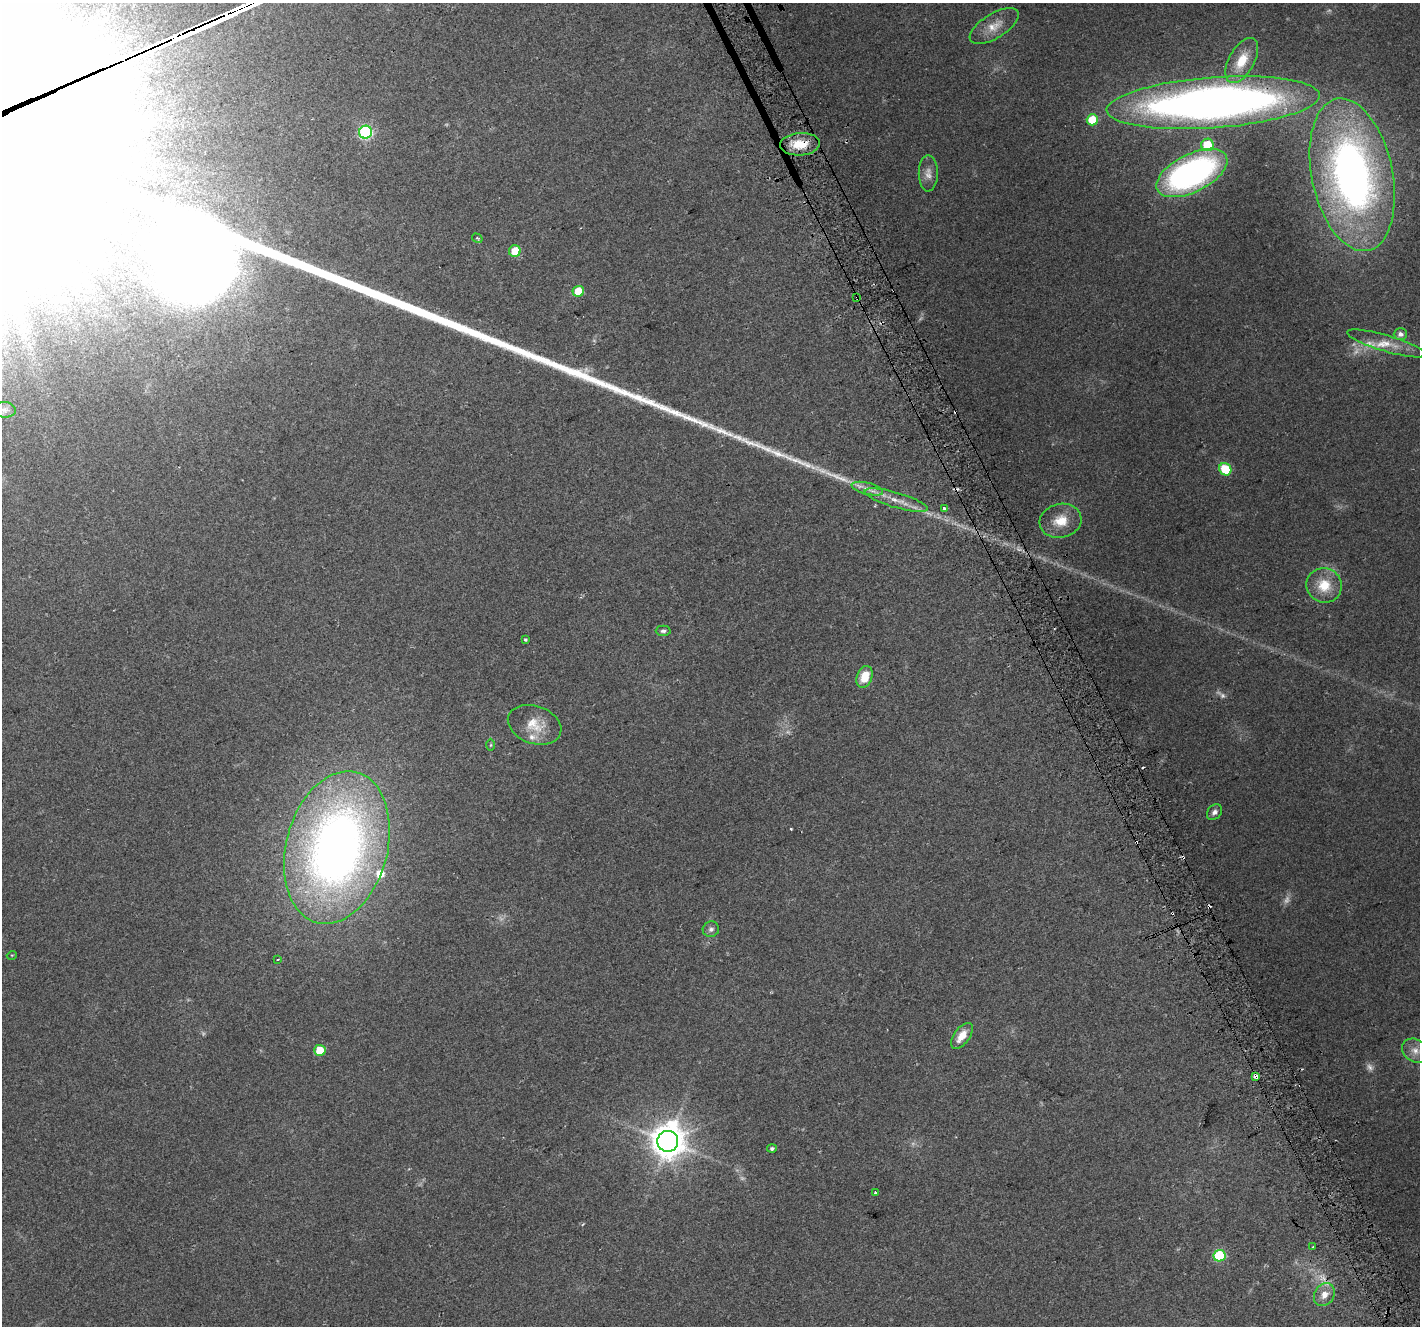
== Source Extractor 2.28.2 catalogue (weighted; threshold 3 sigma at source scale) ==
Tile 6 of 4 x 4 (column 2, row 2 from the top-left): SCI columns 1451-2868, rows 2812-4135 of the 5733 x 5564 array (HDU 1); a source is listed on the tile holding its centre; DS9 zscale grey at full resolution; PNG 1422 x 1328 px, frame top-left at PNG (2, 3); each listed source drawn as its Kron ellipse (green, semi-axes under 4 px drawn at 4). Shown black and unused: <1% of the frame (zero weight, under 2 of 3 exposures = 2% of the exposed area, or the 3 px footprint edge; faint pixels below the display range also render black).
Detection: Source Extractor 2.28.2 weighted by HDU 2 'WHT'; one run over the whole footprint, this tile lists its part. Background 0.115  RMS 0.011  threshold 0.0504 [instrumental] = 3 sigma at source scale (4.5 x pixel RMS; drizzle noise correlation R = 1.50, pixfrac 1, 0.0396/0.0396 arcsec/px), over >= 5 px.
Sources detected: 59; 6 too faint to see at this stretch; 8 cosmic-ray / hot-pixel residue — neither listed nor drawn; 2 inside a brighter listed object's ellipse — not listed separately; the other 43 listed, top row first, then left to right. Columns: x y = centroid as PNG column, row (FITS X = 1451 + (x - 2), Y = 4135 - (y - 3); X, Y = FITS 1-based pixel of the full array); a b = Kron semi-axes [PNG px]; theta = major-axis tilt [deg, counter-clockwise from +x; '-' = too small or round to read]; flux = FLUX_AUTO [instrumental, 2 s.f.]
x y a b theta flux
994 26 28 12 31 17
1242 60 25 12 61 28
1213 103 107 25 4 940
1092 120 6 5 - 29
365 132 6 6 - 140
800 144 20 11 4 24
1207 145 6 6 - 32
928 173 18 9 -90 9.3
1192 173 38 19 26 300
1352 175 77 40 -78 590
477 238 5 3 - 1.2
515 251 6 6 - 22
578 291 6 5 - 21
857 297 3 2 - 2.4
1400 334 6 6 - 5.3
1386 343 41 8 -16 20
4 410 11 7 -5 5
1225 469 6 5 - 40
867 489 16 6 -14 7.8
896 500 33 7 -16 17
944 508 3 3 - 5.6
1061 521 21 17 13 25
1324 585 18 17 - 28
663 631 7 5 0 2.9
525 640 3 3 - 2.5
865 677 11 7 68 23
535 725 27 19 -19 25
491 745 6 4 88 1.5
1214 812 9 6 48 4.5
337 847 78 50 75 830
711 929 8 7 - 3.9
12 955 5 3 - 0.88
278 959 3 2 - 1.3
962 1036 15 7 53 14
320 1050 5 5 - 21
1415 1051 14 11 -33 10
1256 1076 4 3 - 30
668 1141 10 10 - 2300
772 1149 5 4 - 2.5
875 1192 3 3 - 2.3
1313 1247 3 2 - 1.3
1219 1256 6 5 - 91
1324 1295 12 9 57 10
Overlapping masked pixels (flux is a lower limit): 6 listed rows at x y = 1213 103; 800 144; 857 297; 896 500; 1256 1076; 1324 1295
Isophote crosses this tile's border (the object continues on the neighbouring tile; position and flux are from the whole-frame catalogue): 1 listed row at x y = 1213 103